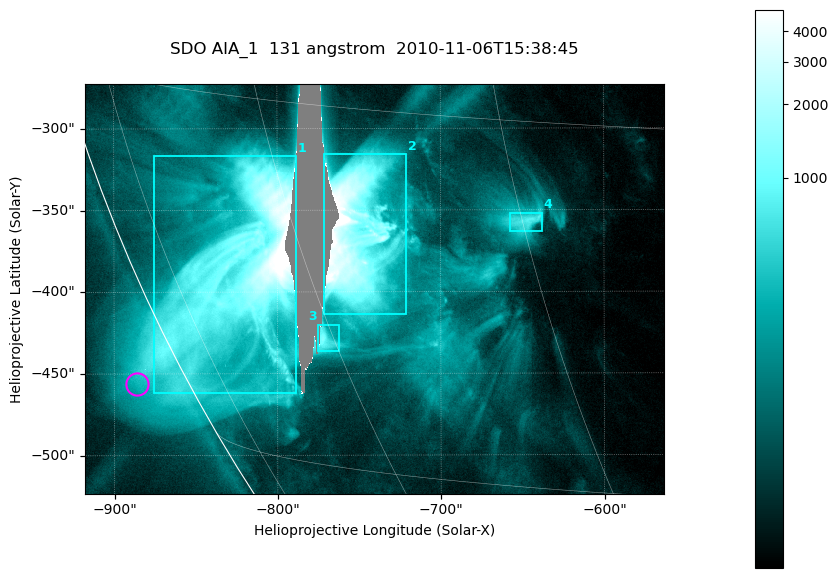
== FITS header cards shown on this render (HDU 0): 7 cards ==
TELESCOP= 'SDO     '           /
INSTRUME= 'AIA_1   '           /
WAVELNTH=                  131 /
WAVEUNIT= 'angstrom'           /
DATE-OBS= '2010-11-06T15:38:45.62' /
CTYPE1  = 'HPLN-TAN'           /
CTYPE2  = 'HPLT-TAN'           /

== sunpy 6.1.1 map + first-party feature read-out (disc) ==
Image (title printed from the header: SDO AIA_1  131 angstrom  2010-11-06T15:38:45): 590 x 417 px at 0.601 arcsec/px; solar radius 968 arcsec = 1612 px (partial field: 2.6% of the solar disc is inside the frame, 85% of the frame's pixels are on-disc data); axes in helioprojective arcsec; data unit not stated in the header (colour bar unlabelled)
Pointing: header CRPIX1/2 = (2045.07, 2040.72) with CRVAL1/2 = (0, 0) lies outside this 590 x 417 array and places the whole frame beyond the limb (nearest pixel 1.35 R_sun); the SolarSoft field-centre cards XCEN/YCEN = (-740.3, -398.3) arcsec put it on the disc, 766 arcsec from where CRPIX/CRVAL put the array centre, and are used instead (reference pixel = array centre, CRVAL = XCEN/YCEN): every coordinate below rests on XCEN/YCEN
Orientation: roll -0.139 deg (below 1 deg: not rotated)
Missing data: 3.7% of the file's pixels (4.5% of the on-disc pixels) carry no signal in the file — constant fill value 16383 (padding / dropout), within Tx -796..-760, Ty -462..-272 arcsec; drawn neutral grey and excluded from every search
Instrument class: DISC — disc imager (sunpy class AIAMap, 131 A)
Bright regions (active regions / flare kernels): reference = the on-disc median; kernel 5 px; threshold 5 sigma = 418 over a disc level ~77.8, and >= 1.15x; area >= 246 px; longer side >= 5 px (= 3 arcsec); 4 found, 4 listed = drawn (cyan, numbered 1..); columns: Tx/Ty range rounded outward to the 2 arcsec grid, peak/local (2 s.f.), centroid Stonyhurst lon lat
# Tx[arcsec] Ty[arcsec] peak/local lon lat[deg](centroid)
1 -876..-788 -462..-316 168 -67 -22
2 -772..-720 -414..-314 160 -55 -20
3 -776..-762 -438..-420 24 -61 -24
4 -658..-638 -364..-352 9.5 -45 -19
Off-limb structures (1.02-1.3 R_sun): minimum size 123 px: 2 found; the strongest spans PA ~115..120 deg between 1.02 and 1.05 R_sun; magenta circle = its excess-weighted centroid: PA ~115 deg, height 1.03 R_sun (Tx ~-886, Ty ~-456 arcsec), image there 3.2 x the reference